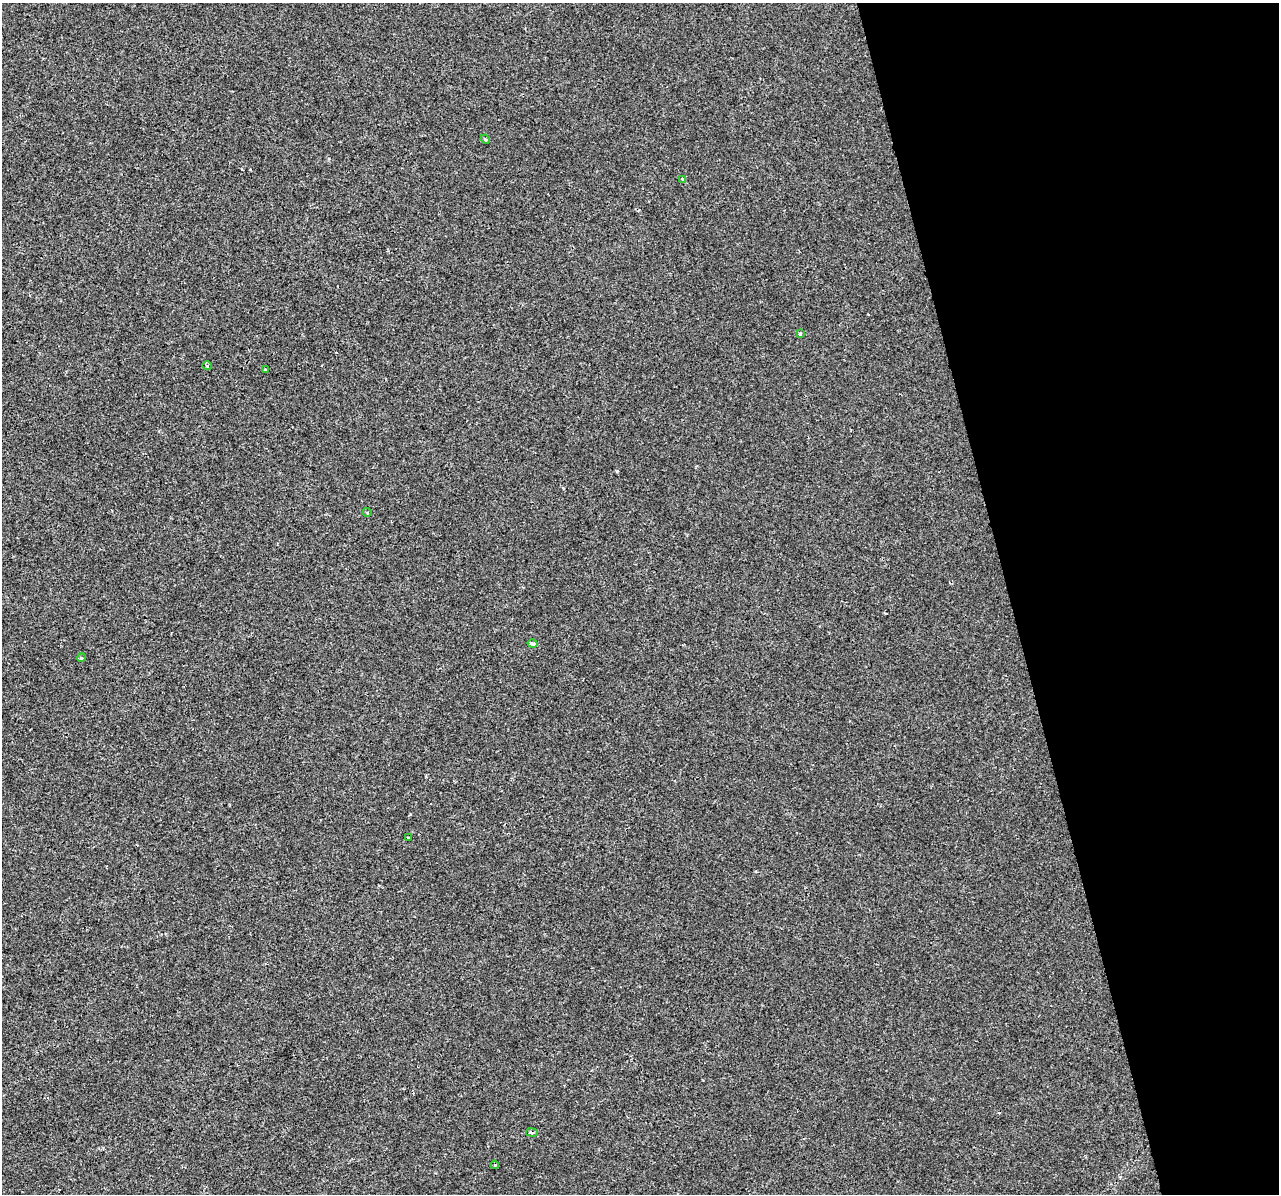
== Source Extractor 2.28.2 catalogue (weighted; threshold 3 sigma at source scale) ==
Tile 12 of 4 x 4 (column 4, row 3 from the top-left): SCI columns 3833-5109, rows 1284-2475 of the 5109 x 4903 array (HDU 1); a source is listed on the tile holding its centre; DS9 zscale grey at full resolution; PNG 1281 x 1196 px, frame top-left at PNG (2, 3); each listed source drawn as its Kron ellipse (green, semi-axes under 4 px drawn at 4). Shown black and unused: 21% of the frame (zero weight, under 2 of 3 exposures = <1% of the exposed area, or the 3 px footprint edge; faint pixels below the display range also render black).
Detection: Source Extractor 2.28.2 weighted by HDU 2 'WHT'; one run over the whole footprint, this tile lists its part. Background -4.07e-04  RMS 0.0043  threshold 0.0193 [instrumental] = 3 sigma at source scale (4.5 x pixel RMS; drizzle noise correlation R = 1.50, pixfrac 1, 0.0396/0.0396 arcsec/px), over >= 5 px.
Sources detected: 11; all 11 listed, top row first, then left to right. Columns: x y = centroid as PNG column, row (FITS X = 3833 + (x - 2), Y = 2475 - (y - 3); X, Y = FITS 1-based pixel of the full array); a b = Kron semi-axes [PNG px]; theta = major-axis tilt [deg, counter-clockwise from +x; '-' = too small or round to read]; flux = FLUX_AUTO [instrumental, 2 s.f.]
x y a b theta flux
485 139 5 3 - 0.51
682 179 4 4 - 0.52
800 333 4 3 - 0.52
207 366 5 4 - 0.69
265 369 3 3 - 0.54
367 512 4 3 - 0.4
532 644 5 3 - 5.9
81 658 4 3 - 0.45
409 838 3 2 - 0.59
532 1132 6 3 -9 0.6
495 1165 4 3 - 0.48